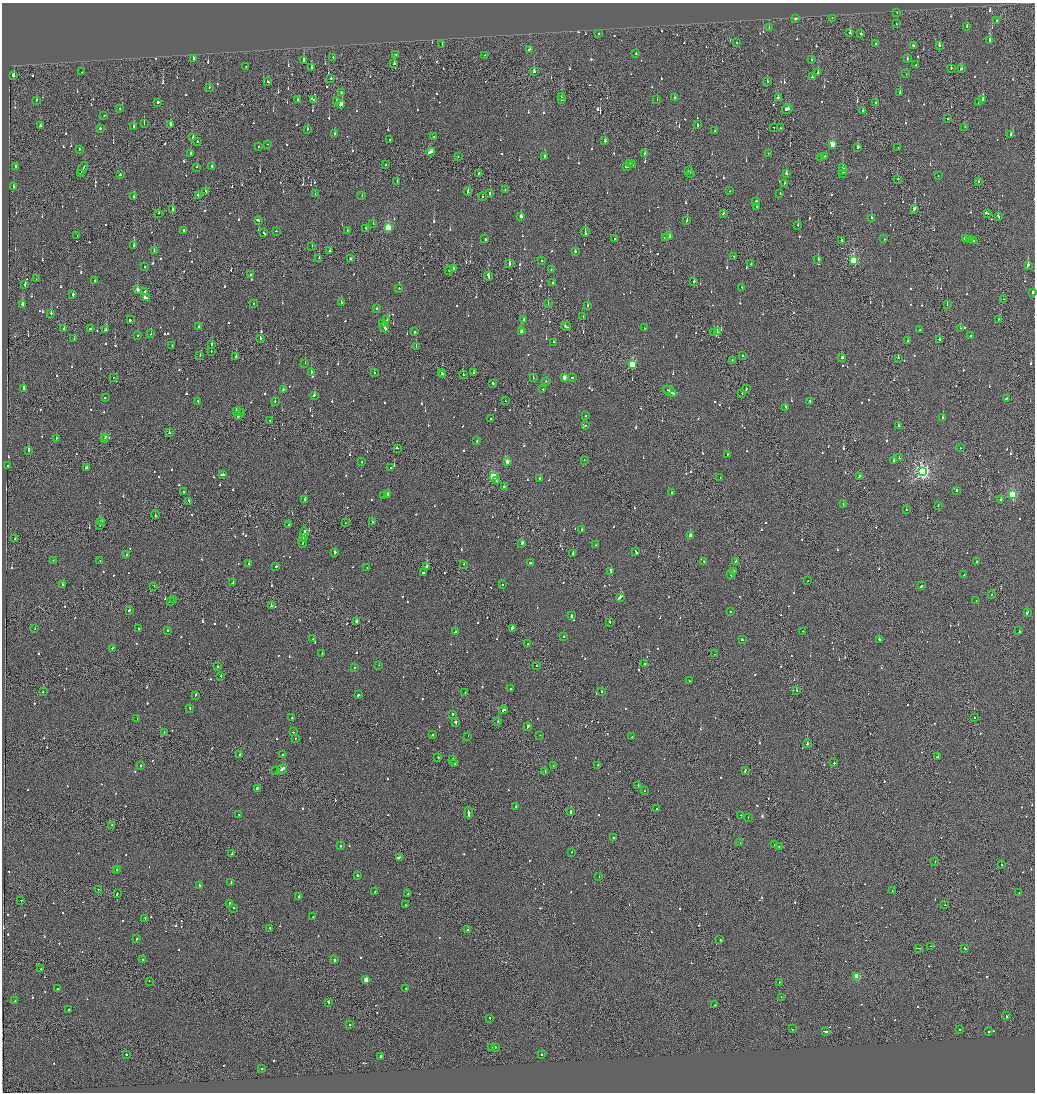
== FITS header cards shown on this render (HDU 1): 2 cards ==
NAXIS1  =                 2065
NAXIS2  =                 2180

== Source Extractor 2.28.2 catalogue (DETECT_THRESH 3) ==
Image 2065 x 2180 px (HDU 1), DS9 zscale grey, zoomed out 1/2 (1 PNG px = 2 x 2 image px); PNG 1037 x 1094 px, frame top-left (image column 1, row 2179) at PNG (2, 3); each listed source drawn as its Kron ellipse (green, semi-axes under 4 px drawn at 4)
Background -0.118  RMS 0.067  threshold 0.2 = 3 sigma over >= 5 px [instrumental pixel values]
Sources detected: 1243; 51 cannot appear on this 1/2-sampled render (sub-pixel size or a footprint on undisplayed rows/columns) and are neither listed nor drawn; of the other 1192, the 500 brightest by FLUX_AUTO listed and drawn (692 fainter detections omitted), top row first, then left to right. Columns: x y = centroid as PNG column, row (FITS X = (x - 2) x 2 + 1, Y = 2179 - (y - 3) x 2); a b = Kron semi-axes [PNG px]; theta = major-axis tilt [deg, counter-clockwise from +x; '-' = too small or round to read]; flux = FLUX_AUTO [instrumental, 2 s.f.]
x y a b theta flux
897 12 2 2 - 93
796 18 3 2 - 340
832 18 2 1 - 130
997 20 2 2 - 570
896 24 2 2 - 88
967 26 2 2 - 120
769 28 2 2 - 100
598 33 2 2 - 85
850 33 2 2 - 430
861 34 2 2 - 100
989 40 2 2 - 350
736 43 2 2 - 85
876 44 2 2 - 550
442 45 2 1 - 390
913 45 3 2 - 480
939 46 2 2 - 210
529 49 3 2 - 210
396 54 2 2 - 300
636 54 2 2 - 87
484 55 2 2 - 86
333 57 2 2 - 120
193 58 2 2 - 150
908 58 2 2 - 180
811 59 2 2 - 110
303 61 2 2 - 860
394 64 2 2 - 250
916 65 2 2 - 110
246 67 3 2 - 160
311 68 2 2 - 210
951 68 2 2 - 95
961 69 2 2 - 170
81 72 2 2 - 190
534 72 3 2 - 230
818 73 2 2 - 250
906 74 2 1 - 100
13 76 3 2 - 590
812 77 2 2 - 150
331 78 2 2 - 190
767 81 2 2 - 120
268 82 2 2 - 130
209 87 2 2 - 120
900 92 2 2 - 210
341 93 2 2 - 97
562 96 2 2 - 110
675 98 2 2 - 130
778 98 2 2 - 100
298 99 2 1 - 150
657 99 2 2 - 120
983 99 2 2 - 160
36 100 2 2 - 100
314 100 2 2 - 100
562 100 2 2 - 100
158 102 2 2 - 210
336 102 3 2 - 110
978 102 2 2 - 110
876 103 2 2 - 140
341 104 4 2 - 210
119 109 2 1 - 130
787 109 5 2 - 340
863 111 2 2 - 93
104 115 2 2 - 86
948 119 2 2 - 110
144 123 2 1 - 290
170 125 2 2 - 850
697 125 3 2 - 140
40 126 2 2 - 110
133 127 2 2 - 140
774 127 2 2 - 87
965 127 2 1 - 83
100 128 2 2 - 680
780 128 2 2 - 220
308 129 2 1 - 560
714 131 3 2 - 140
334 134 2 2 - 160
1011 135 3 2 - 230
434 136 2 2 - 200
193 138 3 2 - 210
390 139 2 2 - 100
197 141 2 2 - 210
605 141 2 2 - 370
268 144 2 2 - 140
832 144 3 3 - 360
259 146 2 1 - 90
858 148 2 2 - 330
898 148 2 2 - 100
79 149 2 2 - 130
431 152 4 2 - 370
191 153 2 2 - 400
645 153 2 2 - 97
768 153 2 2 - 190
824 156 2 1 - 240
458 157 2 1 - 110
545 157 3 2 - 180
821 157 2 2 - 110
629 164 3 2 - 300
386 165 2 1 - 90
632 165 3 2 - 330
627 166 4 2 - 250
16 167 3 2 - 370
197 167 2 2 - 140
212 167 3 2 - 150
843 168 2 1 - 1800
82 169 7 2 62 1000
688 170 2 2 - 200
843 171 2 2 - 5600
479 173 2 1 - 140
690 173 2 2 - 87
843 173 2 1 - 1900
80 174 3 1 - 220
120 174 2 2 - 190
786 174 3 2 - 160
938 176 2 2 - 130
898 179 2 1 - 94
397 181 2 1 - 85
978 182 2 2 - 95
785 183 2 2 - 100
13 187 2 2 - 110
505 190 2 1 - 93
205 191 2 1 - 220
468 191 4 2 - 240
730 191 2 2 - 120
780 193 2 2 - 110
315 194 2 2 - 110
490 194 2 2 - 130
134 196 3 2 - 100
198 196 3 1 - 210
362 196 2 2 - 88
483 197 2 2 - 160
755 201 2 2 - 87
757 206 2 2 - 440
172 209 2 1 - 950
914 209 3 2 - 210
159 213 2 1 - 150
723 213 2 2 - 96
987 213 3 2 - 330
521 216 3 2 - 85
998 216 3 2 - 220
871 218 2 2 - 260
258 220 3 2 - 690
687 221 3 2 - 130
373 224 2 2 - 110
798 225 2 2 - 140
365 228 2 2 - 91
388 228 3 3 - 890
184 230 2 2 - 250
347 230 2 1 - 95
276 231 2 2 - 100
585 232 5 2 - 250
264 233 3 2 - 240
77 236 2 2 - 85
666 237 3 2 - 190
669 237 3 2 - 190
965 238 2 2 - 4200
485 239 2 2 - 530
615 239 2 1 - 110
884 239 2 2 - 90
841 240 3 2 - 290
970 240 2 1 - 1700
973 241 3 2 - 5900
134 246 2 2 - 170
312 246 2 1 - 170
154 251 3 2 - 180
330 251 2 1 - 83
575 251 2 2 - 220
734 256 2 2 - 170
319 258 2 2 - 82
350 259 2 2 - 310
818 260 2 2 - 180
854 260 3 3 - 1100
542 261 2 2 - 110
509 264 3 2 - 370
751 264 2 2 - 260
1028 265 3 2 - 980
145 267 2 2 - 82
453 268 2 1 - 250
551 269 2 2 - 86
449 270 2 2 - 98
250 275 2 1 - 81
488 276 4 2 - 250
36 279 2 1 - 110
95 281 2 2 - 94
553 282 2 2 - 100
694 282 2 2 - 96
25 285 2 2 - 1100
399 288 2 2 - 110
742 288 2 2 - 120
137 290 3 2 - 110
145 291 2 2 - 150
1032 292 2 2 - 250
73 295 3 2 - 360
146 298 3 2 - 950
1003 299 2 1 - 85
254 303 2 2 - 85
341 303 3 2 - 200
548 303 2 1 - 120
23 304 3 2 - 570
947 304 3 1 - 110
588 306 2 2 - 440
376 308 2 2 - 95
51 313 2 2 - 170
583 316 2 1 - 240
524 319 2 2 - 100
998 319 2 1 - 220
130 320 2 2 - 280
387 320 3 2 - 120
383 324 3 1 - 260
566 326 5 2 - 330
199 327 2 2 - 110
90 328 2 2 - 310
385 328 5 2 - 620
644 328 2 2 - 88
961 328 2 2 - 140
64 329 3 2 - 170
105 330 4 2 - 230
521 330 2 2 - 230
920 330 2 2 - 82
415 332 2 2 - 130
522 332 3 1 - 260
714 332 2 1 - 110
717 332 2 2 - 93
151 334 2 2 - 100
138 335 2 2 - 160
970 335 2 1 - 130
260 338 2 2 - 220
74 339 2 2 - 94
939 339 2 2 - 100
907 341 2 2 - 96
553 342 2 2 - 210
212 345 2 2 - 120
172 346 2 1 - 92
416 346 2 1 - 94
211 351 2 1 - 110
200 355 2 2 - 95
742 355 2 2 - 94
236 357 2 2 - 310
842 358 2 2 - 170
898 358 2 2 - 110
732 360 2 2 - 92
305 363 2 1 - 140
632 365 3 3 - 800
311 372 4 2 - 390
441 372 2 2 - 410
374 373 2 2 - 130
473 373 2 2 - 110
443 374 2 2 - 120
463 375 2 1 - 460
113 377 2 1 - 110
533 378 2 2 - 110
564 378 3 2 - 150
572 378 2 2 - 230
545 381 2 1 - 460
492 383 2 2 - 550
24 388 2 2 - 930
543 389 2 2 - 84
746 389 2 1 - 120
283 390 3 2 - 160
668 390 2 1 - 180
670 391 7 2 -33 520
742 393 2 1 - 140
314 395 2 2 - 160
105 398 2 2 - 100
1006 398 3 2 - 170
198 401 2 2 - 130
505 401 2 1 - 130
810 401 2 2 - 140
275 402 2 2 - 110
786 407 3 2 - 280
237 411 3 2 - 290
242 413 2 2 - 100
586 415 2 2 - 83
238 416 3 2 - 330
942 418 2 2 - 410
491 419 2 2 - 85
270 420 2 1 - 320
585 426 2 2 - 120
898 426 2 2 - 88
169 433 2 2 - 160
105 437 2 2 - 120
56 438 2 2 - 170
104 439 2 2 - 110
477 441 2 2 - 570
397 448 3 2 - 190
960 448 2 2 - 110
29 450 2 2 - 540
728 454 2 2 - 91
899 458 2 2 - 95
584 460 2 1 - 100
893 460 2 2 - 110
362 462 2 2 - 140
507 462 2 2 - 140
8 466 2 2 - 260
86 468 2 2 - 200
391 468 2 2 - 130
922 472 4 4 - 3900
222 475 4 2 - 310
859 476 3 2 - 240
493 477 3 3 - 970
540 478 2 2 - 530
720 478 2 2 - 140
496 481 3 2 - 140
504 487 2 2 - 200
956 490 2 2 - 300
183 492 2 2 - 84
672 493 2 1 - 92
388 494 2 2 - 240
1012 495 3 3 - 1300
383 496 3 2 - 190
305 499 2 2 - 290
1001 499 2 2 - 120
189 501 2 2 - 330
843 504 2 2 - 130
938 506 2 2 - 160
907 510 2 2 - 110
155 515 4 1 - 160
101 522 2 2 - 330
372 522 2 1 - 150
345 523 2 2 - 90
100 525 2 1 - 100
289 525 2 2 - 450
582 530 2 2 - 83
304 533 7 2 85 860
691 535 2 2 - 470
15 538 2 2 - 170
303 538 2 1 - 200
303 542 6 2 83 510
522 543 2 2 - 550
596 545 2 2 - 140
335 552 2 2 - 470
636 552 3 2 - 180
572 553 2 2 - 97
126 555 2 2 - 100
53 560 2 1 - 130
100 560 2 1 - 110
704 561 2 1 - 87
736 561 2 2 - 130
976 561 2 2 - 94
530 563 2 2 - 330
249 564 2 2 - 130
464 564 2 1 - 160
276 566 2 2 - 480
427 567 2 2 - 1000
367 568 2 2 - 82
733 571 2 2 - 270
423 572 2 2 - 140
611 572 2 1 - 120
730 575 2 2 - 140
964 575 2 2 - 150
808 581 2 2 - 87
233 583 3 2 - 120
502 584 2 1 - 510
62 585 2 2 - 180
154 586 2 1 - 300
921 586 2 2 - 480
991 594 2 1 - 88
620 597 4 2 - 470
173 600 2 2 - 130
976 600 2 1 - 120
170 601 2 2 - 170
271 606 2 2 - 150
130 610 3 2 - 180
730 611 2 2 - 100
1027 612 3 2 - 270
571 616 3 2 - 530
356 621 2 2 - 170
610 622 2 1 - 130
139 628 2 2 - 94
513 628 4 2 - 230
35 629 2 2 - 97
167 631 2 2 - 110
803 631 2 2 - 82
1019 631 2 2 - 160
455 632 2 2 - 570
564 636 2 2 - 82
313 639 2 2 - 110
879 639 2 2 - 280
742 640 2 2 - 770
528 644 2 2 - 150
113 648 2 2 - 190
322 654 2 2 - 81
715 654 3 2 - 130
645 664 2 2 - 1100
379 665 2 1 - 87
218 666 2 2 - 110
536 666 2 2 - 93
355 667 2 2 - 120
221 676 2 1 - 170
689 681 2 2 - 110
511 688 3 2 - 89
797 690 2 1 - 110
43 692 2 2 - 100
601 692 2 2 - 160
465 693 2 1 - 95
196 695 3 2 - 140
358 695 3 2 - 250
190 708 2 2 - 390
504 710 4 2 - 270
452 714 3 2 - 180
974 717 2 2 - 99
292 718 2 2 - 84
137 719 2 2 - 85
498 721 2 2 - 380
456 722 2 2 - 890
528 726 3 2 - 500
164 732 2 2 - 130
293 732 2 2 - 150
432 735 2 2 - 130
540 735 2 1 - 84
468 736 2 1 - 100
632 737 2 2 - 98
295 738 2 2 - 88
807 744 2 2 - 350
240 755 2 2 - 340
282 755 2 2 - 140
438 757 2 2 - 110
937 757 3 2 - 140
453 759 2 2 - 150
454 763 2 2 - 120
834 763 2 2 - 450
598 765 2 2 - 84
140 766 2 2 - 270
553 766 2 2 - 110
282 769 5 2 - 510
276 770 2 1 - 140
745 770 3 2 - 190
545 771 3 2 - 180
638 785 2 1 - 150
257 788 3 2 - 200
644 791 2 2 - 85
516 807 2 2 - 98
657 808 2 2 - 130
570 812 2 2 - 770
469 813 6 1 -87 960
239 814 3 2 - 130
741 815 2 1 - 110
748 818 2 2 - 400
112 825 2 2 - 89
613 838 2 2 - 87
740 843 2 2 - 100
774 845 2 1 - 440
340 846 2 2 - 320
779 847 2 2 - 110
571 852 2 2 - 130
232 854 2 2 - 89
399 857 4 2 - 350
935 862 2 1 - 100
1002 865 2 2 - 210
117 869 2 1 - 120
117 871 2 2 - 130
357 875 2 2 - 320
599 877 2 1 - 93
231 882 2 2 - 200
200 886 4 2 - 490
98 890 2 1 - 170
375 891 2 2 - 82
892 891 2 1 - 83
1019 893 2 2 - 340
117 894 4 1 - 210
408 894 2 2 - 83
298 897 2 2 - 180
21 900 2 1 - 100
230 903 2 2 - 220
405 905 2 2 - 99
945 905 2 1 - 89
234 908 2 2 - 140
313 917 2 2 - 120
145 918 2 2 - 120
270 929 3 2 - 560
467 929 2 2 - 110
137 939 2 2 - 100
720 939 2 2 - 390
931 946 3 1 - 370
918 948 3 1 - 320
965 948 3 1 - 260
143 960 2 2 - 630
335 960 2 2 - 600
41 968 2 1 - 110
857 976 3 3 - 640
366 980 3 2 - 250
149 981 2 1 - 160
779 982 2 2 - 90
406 988 2 2 - 120
58 989 2 2 - 240
781 997 2 1 - 85
15 1001 2 2 - 100
329 1002 2 2 - 300
715 1005 2 2 - 170
69 1009 2 2 - 210
1007 1016 2 1 - 150
490 1018 2 2 - 160
349 1025 2 2 - 200
792 1029 2 1 - 120
960 1030 2 2 - 170
825 1031 4 2 - 230
989 1032 2 2 - 110
492 1047 3 2 - 230
495 1047 2 2 - 110
126 1055 2 2 - 300
541 1055 2 2 - 220
380 1056 2 2 - 570
261 1068 2 2 - 120
At the frame edge (FLAGS 8, measured only in part): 1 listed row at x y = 1032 292
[692 fainter detections neither listed nor drawn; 51 sub-pixel or undisplayed-footprint detections neither listed nor drawn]